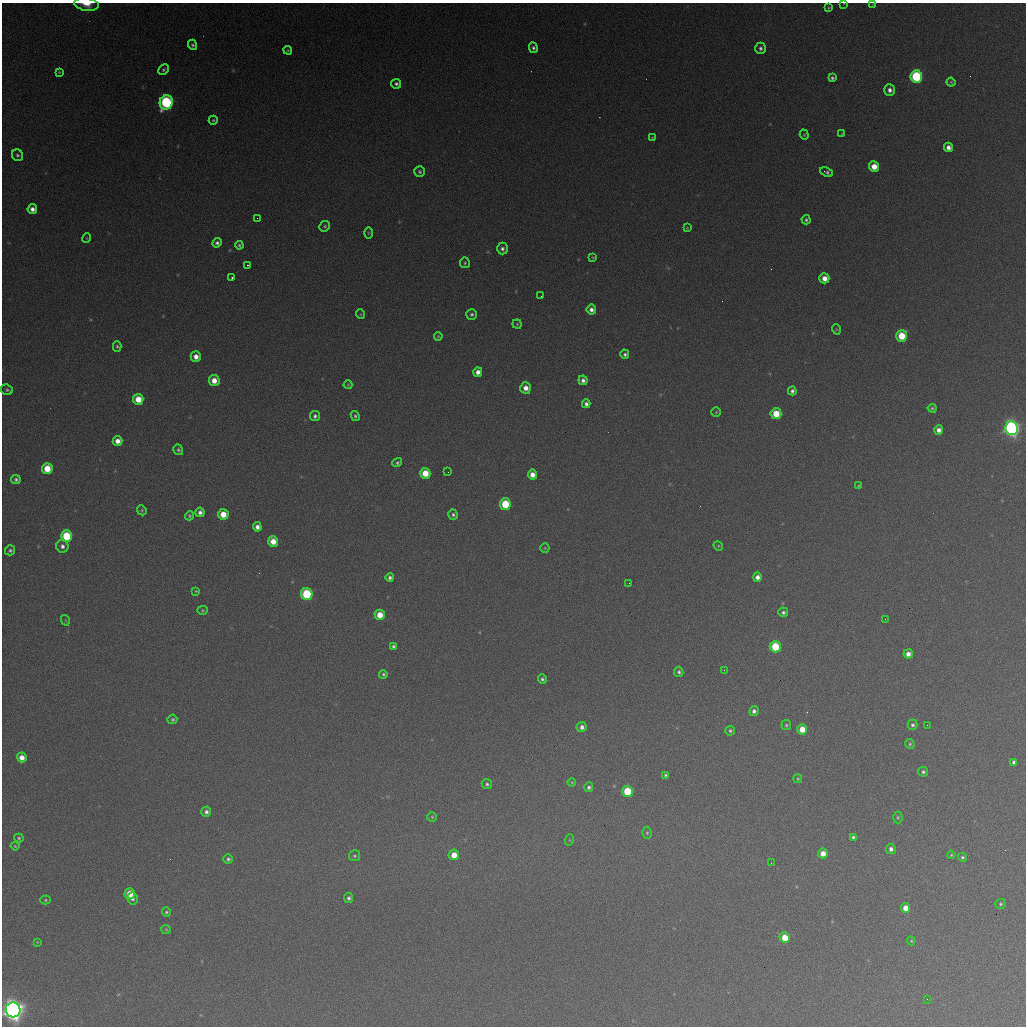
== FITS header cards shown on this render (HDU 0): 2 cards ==
NAXIS1  =                 1024 / length of data axis 1
NAXIS2  =                 1024 / length of data axis 2

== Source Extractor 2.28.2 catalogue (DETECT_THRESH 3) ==
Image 1024 x 1024 px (HDU 0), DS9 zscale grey, 1 PNG px = 1 image px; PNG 1028 x 1028 px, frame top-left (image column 1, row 1024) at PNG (2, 3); each listed source drawn as its Kron ellipse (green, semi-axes under 4 px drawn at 4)
Background 368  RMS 16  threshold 47.7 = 3 sigma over >= 5 px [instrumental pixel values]
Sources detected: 153; all 153 listed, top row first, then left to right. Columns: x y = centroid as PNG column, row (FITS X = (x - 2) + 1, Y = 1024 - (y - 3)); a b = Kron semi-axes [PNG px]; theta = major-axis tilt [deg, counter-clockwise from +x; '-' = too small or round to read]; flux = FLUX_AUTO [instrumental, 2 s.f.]
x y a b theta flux
844 3 2 2 - 6.2e+02
87 4 12 6 -8 1.2e+04
873 4 3 3 - 7.1e+02
828 8 4 3 - 1.2e+03
192 45 5 4 - 2.3e+03
533 48 5 4 - 2.9e+03
760 48 6 5 - 3.1e+03
288 50 4 3 - 1.3e+03
163 70 6 4 46 2.2e+03
59 72 3 3 - 1.0e+03
916 76 6 6 - 9.9e+04
832 78 4 3 - 2.2e+03
951 82 4 4 - 1.3e+03
396 84 5 5 - 3.0e+03
890 90 6 5 - 5.0e+03
166 102 7 6 - 1.5e+05
213 120 4 4 - 1.6e+03
842 134 4 3 - 8.8e+02
804 135 5 4 - 1.1e+03
652 138 3 3 - 1.0e+03
948 147 5 4 - 6.2e+03
17 155 6 5 - 2.5e+03
874 166 5 5 - 1.6e+04
420 172 5 5 - 2.1e+03
827 172 7 3 -23 2.4e+03
32 209 5 4 - 5.9e+03
257 218 2 2 - 5.3e+02
806 220 4 4 - 2.2e+03
325 226 5 5 - 2.0e+03
687 228 4 3 - 1.1e+03
368 233 5 3 - 1.1e+03
87 238 5 3 - 9.0e+02
217 243 5 4 - 3.2e+03
239 245 4 3 - 1.9e+03
502 249 6 5 - 3.3e+03
593 257 4 3 - 1.1e+03
465 263 5 5 - 1.9e+03
247 265 2 2 - 9.1e+02
232 277 3 2 - 2.2e+03
824 278 5 5 - 1.1e+04
541 296 2 2 - 7.2e+02
591 310 5 4 - 5.1e+03
360 314 5 3 - 9.0e+02
472 314 5 5 - 2.5e+03
517 324 4 4 - 1.3e+03
836 329 5 3 - 9.2e+02
438 336 4 3 - 1.2e+03
902 336 6 5 - 3.3e+04
117 346 5 4 - 2.0e+03
625 354 5 4 - 2.6e+03
196 356 5 5 - 8.1e+03
478 372 5 4 - 7.4e+03
214 380 5 5 - 1.3e+04
583 380 5 4 - 4.0e+03
348 385 4 4 - 9.9e+02
526 388 6 5 - 8.6e+03
7 390 6 5 - 2.1e+03
792 391 4 4 - 3.1e+03
138 399 5 5 - 1.9e+04
586 404 4 4 - 3.6e+03
932 408 4 4 - 1.8e+03
716 412 4 4 - 1.2e+03
776 414 5 5 - 2.4e+04
315 416 5 5 - 3.2e+03
355 416 5 4 - 2.1e+03
1012 428 7 6 - 4.2e+05
939 430 5 4 - 6.4e+03
117 441 5 5 - 9.0e+03
178 450 5 4 - 2.1e+03
397 463 5 4 - 2.2e+03
47 469 5 5 - 2.5e+04
448 472 2 2 - 7.2e+02
425 473 5 5 - 2.3e+04
532 475 5 4 - 9.8e+03
16 479 5 4 - 2.5e+03
858 486 4 3 - 1.1e+03
505 504 6 5 - 4.4e+04
142 510 5 4 - 1.5e+03
200 512 5 4 - 4.0e+03
223 514 5 5 - 1.9e+04
453 515 5 5 - 2.6e+03
189 516 5 4 - 1.7e+03
257 527 5 4 - 5.6e+03
67 536 6 5 - 4.9e+04
273 541 5 5 - 1.6e+04
62 546 6 6 - 4.4e+03
718 546 5 4 - 1.2e+03
545 548 5 4 - 1.4e+03
10 550 5 5 - 2.3e+03
390 577 4 3 - 2.8e+03
757 577 4 4 - 6.3e+03
629 583 2 2 - 5.7e+02
196 591 4 4 - 1.1e+03
307 594 6 5 - 8.1e+04
202 610 5 4 - 1.3e+03
783 612 5 5 - 3.0e+03
380 615 5 5 - 1.8e+04
885 619 2 2 - 2.6e+03
65 620 5 3 - 9.0e+02
393 646 4 4 - 2.3e+03
775 647 6 5 - 4.8e+04
908 654 4 4 - 7.1e+03
724 670 3 2 - 1.1e+03
679 672 5 4 - 2.4e+03
383 674 4 4 - 1.8e+03
542 679 5 4 - 2.4e+03
754 711 5 4 - 3.7e+03
172 719 5 4 - 2.0e+03
786 725 5 4 - 1.7e+03
912 725 5 5 - 2.7e+03
927 725 2 2 - 5.1e+02
582 727 5 5 - 5.2e+03
802 729 5 5 - 1.6e+04
730 731 5 5 - 2.2e+03
910 744 5 4 - 1.6e+03
22 757 5 5 - 9.6e+03
1014 762 4 4 - 3.1e+03
923 772 5 5 - 2.5e+03
665 775 4 3 - 1.8e+03
798 779 4 3 - 1.2e+03
572 782 4 3 - 9.6e+02
487 784 5 5 - 2.4e+03
589 787 5 4 - 2.4e+03
627 791 5 5 - 4.1e+04
206 812 5 4 - 3.8e+03
432 817 4 4 - 1.2e+03
898 817 6 4 -87 1.6e+03
647 833 6 5 - 1.9e+03
853 837 4 4 - 2.5e+03
19 838 5 4 - 1.6e+03
569 840 6 3 71 1.0e+03
15 846 4 4 - 1.3e+03
891 849 5 5 - 4.3e+03
823 853 5 5 - 1.1e+04
454 855 5 5 - 1.4e+04
951 855 4 4 - 1.2e+03
354 856 5 5 - 2.0e+03
962 857 4 4 - 2.0e+03
228 859 4 4 - 2.4e+03
771 863 2 2 - 5.0e+02
130 894 5 5 - 2.1e+04
349 898 5 4 - 2.6e+03
133 899 6 5 - 3.2e+03
45 900 5 4 - 1.3e+03
1001 904 5 5 - 1.6e+03
906 908 5 4 - 1.3e+04
166 912 4 4 - 1.7e+03
166 929 5 4 - 1.2e+03
785 938 5 5 - 2.3e+04
911 941 4 4 - 1.2e+03
37 942 4 4 - 9.0e+02
927 999 2 2 - 5.8e+02
13 1010 7 7 - 1.0e+06
At the frame edge (FLAGS 8, measured only in part): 4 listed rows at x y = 844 3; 87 4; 873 4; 13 1010